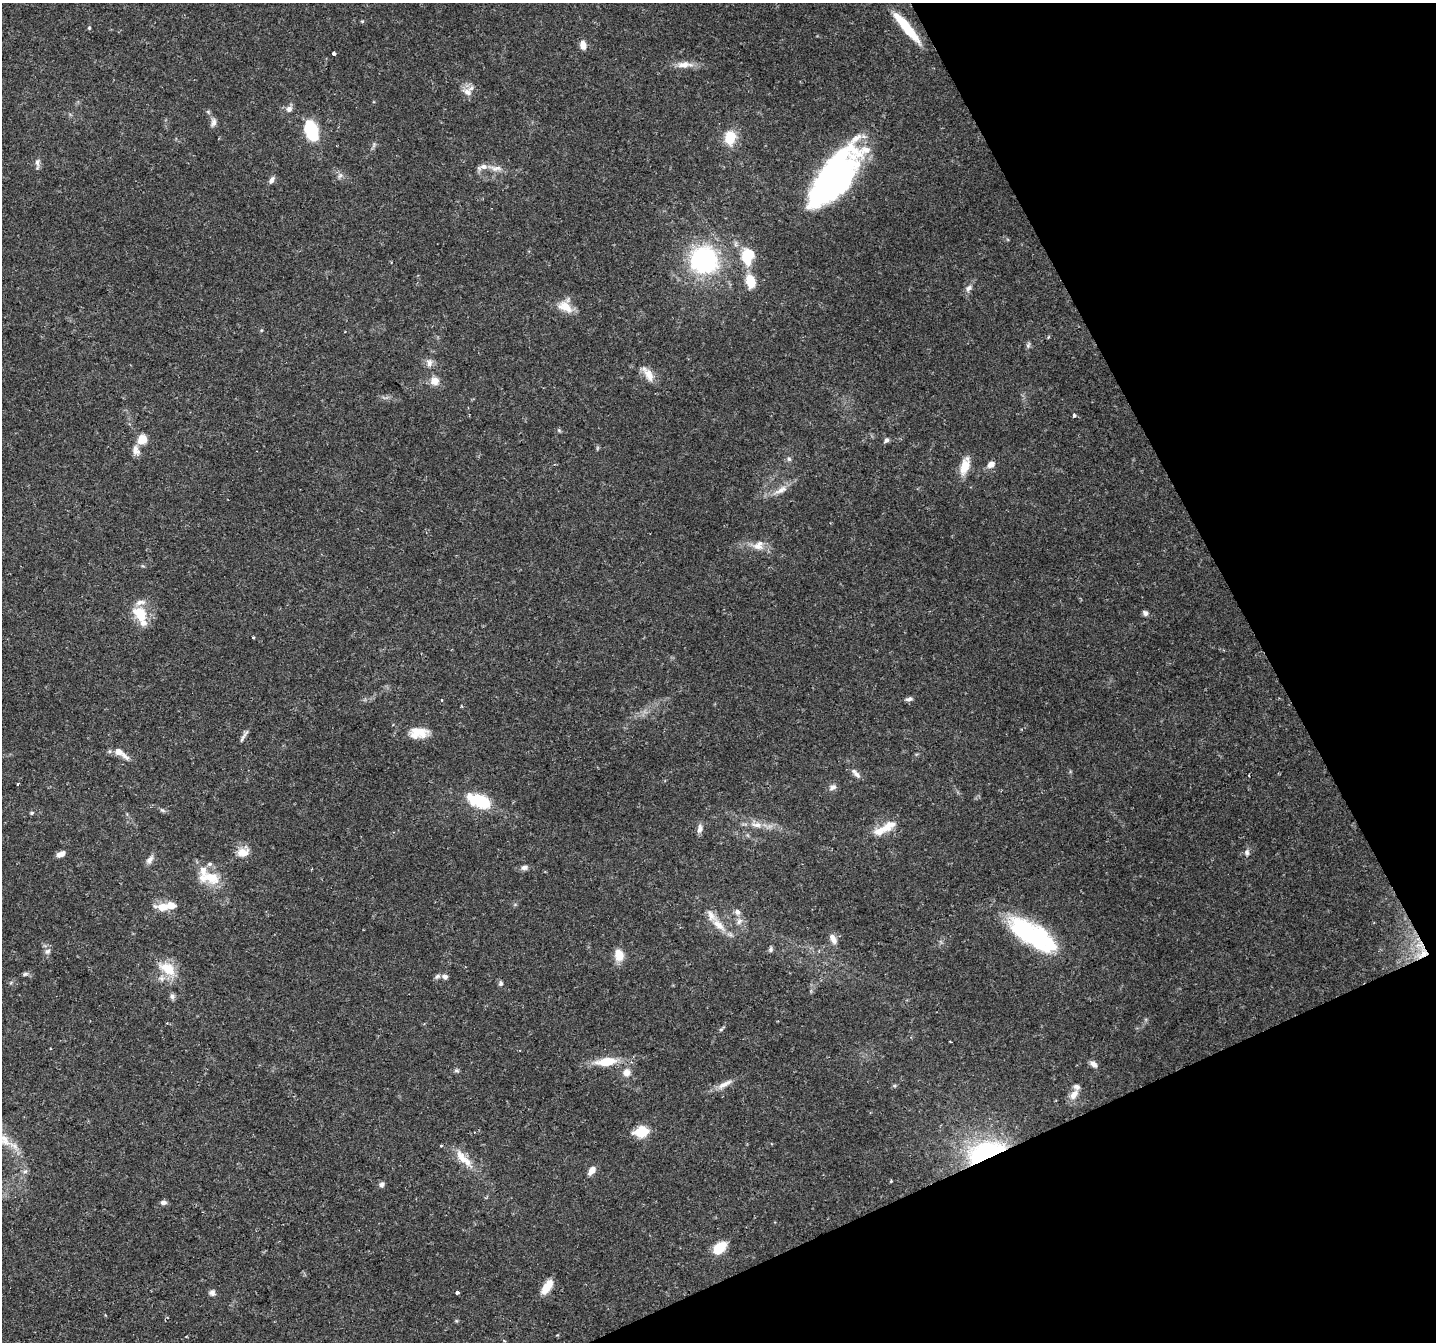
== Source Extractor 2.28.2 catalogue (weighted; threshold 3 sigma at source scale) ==
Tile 12 of 4 x 4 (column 4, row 3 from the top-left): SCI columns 4305-5738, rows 1499-2838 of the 5738 x 5615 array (HDU 1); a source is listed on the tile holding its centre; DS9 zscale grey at full resolution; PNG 1438 x 1344 px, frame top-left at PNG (2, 3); no overlay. Shown black and unused: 22% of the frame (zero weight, under 2 of 3 exposures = <1% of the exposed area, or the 3 px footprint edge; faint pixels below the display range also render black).
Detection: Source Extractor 2.28.2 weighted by HDU 2 'WHT'; one run over the whole footprint, this tile lists its part. Background 0.0816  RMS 0.005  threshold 0.0225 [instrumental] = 3 sigma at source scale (4.5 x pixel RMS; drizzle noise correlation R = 1.50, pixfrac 1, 0.0396/0.0396 arcsec/px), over >= 5 px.
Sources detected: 114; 6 inside a brighter object's white glare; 1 cosmic-ray / hot-pixel residue — not listed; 13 inside a brighter listed object's ellipse — not listed separately; the other 94 listed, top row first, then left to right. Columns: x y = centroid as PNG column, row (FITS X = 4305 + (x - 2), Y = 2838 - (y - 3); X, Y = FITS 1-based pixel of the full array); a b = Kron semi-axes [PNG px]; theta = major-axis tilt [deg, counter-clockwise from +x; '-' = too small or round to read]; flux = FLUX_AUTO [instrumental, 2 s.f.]
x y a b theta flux
362 21 6 3 -17 0.5
906 27 40 8 -50 16
89 28 4 4 - 0.49
583 45 11 7 -81 3.3
334 53 3 3 - 2.4
684 65 23 9 3 5
467 92 11 9 -38 3.6
289 109 8 7 - 2.1
214 122 11 7 75 1.9
313 133 26 12 -80 17
730 137 15 11 85 11
37 162 10 6 -84 1.7
494 169 12 8 -21 3.1
340 176 7 6 - 1.4
833 176 59 27 48 150
272 180 10 5 63 1.8
750 254 16 12 1 11
704 260 27 27 - 63
750 281 18 11 -77 8.5
968 288 9 7 42 1.9
565 306 19 11 -30 7.5
1048 337 4 3 - 0.57
1028 345 8 5 69 1.1
429 363 11 8 82 2.5
649 375 18 11 -65 5.3
435 381 11 10 - 4.1
1074 415 4 3 - 1.4
142 440 7 7 - 9.8
886 440 7 5 42 1.5
136 450 13 10 -73 3.3
789 459 6 5 - 1
991 464 11 8 31 2.7
965 466 23 10 73 6.9
781 490 19 8 30 4.6
758 546 16 9 -16 4.8
1145 613 7 6 - 1.5
140 614 22 14 -59 13
909 699 9 5 10 1.5
419 731 25 12 -14 8.3
244 736 23 4 58 1.8
119 752 9 8 - 3.2
856 773 16 6 -46 2.4
832 787 9 7 22 2
480 801 22 10 -21 27
162 810 7 4 -43 0.87
32 813 5 4 - 0.74
756 825 15 7 -1 4.3
886 828 20 10 7 6.2
700 829 12 7 83 2.2
243 852 17 12 15 5.2
1247 852 9 6 -88 1.6
61 854 10 6 25 2.5
150 860 12 6 52 2.4
524 867 9 6 14 1.7
211 877 24 15 -24 12
162 907 16 9 -4 6.8
737 912 8 7 - 2.1
739 921 10 7 46 2.2
718 925 23 9 -43 7.2
833 939 13 7 -63 3.4
1040 940 40 28 -22 39
770 950 6 6 - 1.1
48 951 8 7 - 1.7
1422 953 20 12 48 8.8
619 955 14 10 -77 6.6
168 968 24 14 -30 12
25 974 7 5 14 0.99
437 976 8 5 47 1.2
445 977 7 7 - 1.8
501 983 6 5 - 0.99
172 996 7 7 - 1.5
721 1029 6 4 19 0.7
950 1041 3 2 - 0.39
606 1062 23 9 6 12
1093 1064 9 6 -36 2.3
457 1071 8 4 8 0.84
626 1072 10 9 - 3.5
725 1084 24 7 27 4.1
1074 1094 14 8 52 4.6
641 1132 14 10 11 12
3 1139 22 13 -36 9.8
441 1146 3 3 - 1
986 1152 42 20 18 64
463 1160 31 10 -55 8.3
25 1171 7 4 2 0.98
591 1171 11 7 53 3.4
891 1181 3 3 - 0.63
381 1184 7 6 - 1.4
163 1202 8 5 -7 1.6
719 1248 10 7 43 17
547 1287 18 8 56 6.8
212 1293 8 7 - 1.8
457 1293 4 3 - 1.8
557 1335 4 3 - 0.46
Overlapping masked pixels (flux is a lower limit): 3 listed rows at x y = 906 27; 1422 953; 986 1152
Isophote crosses this tile's border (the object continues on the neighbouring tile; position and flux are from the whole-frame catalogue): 1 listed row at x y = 3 1139